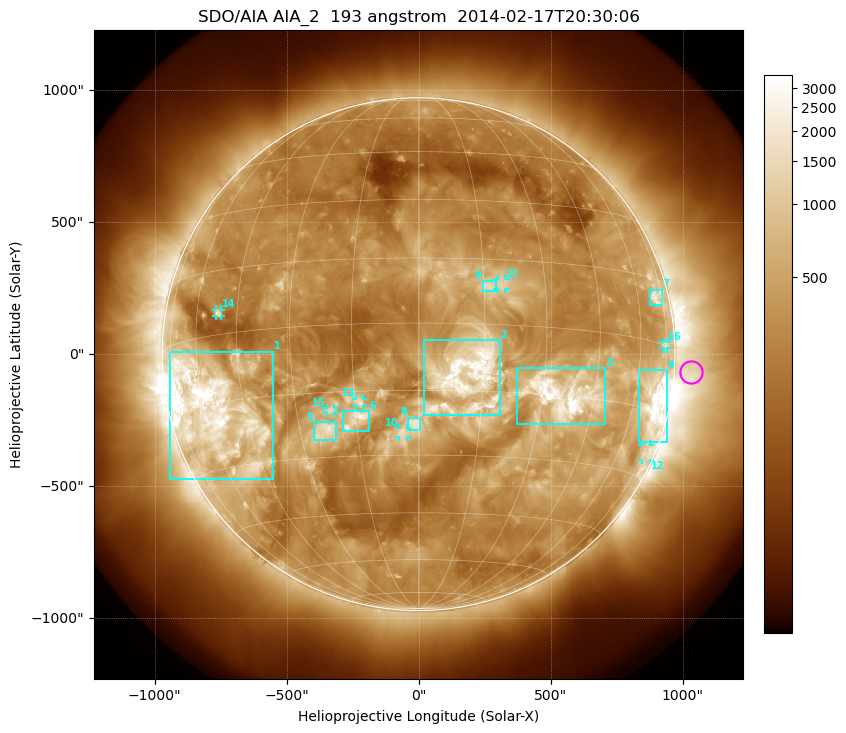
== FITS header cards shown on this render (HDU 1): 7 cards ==
TELESCOP= 'SDO/AIA'
INSTRUME= 'AIA_2'
WAVELNTH=                  193
WAVEUNIT= 'angstrom'
DATE-OBS= '2014-02-17T20:30:06.84'
CTYPE1  = 'HPLN-TAN'
CTYPE2  = 'HPLT-TAN'

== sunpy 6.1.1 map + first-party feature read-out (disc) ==
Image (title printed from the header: SDO/AIA AIA_2  193 angstrom  2014-02-17T20:30:06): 1024 x 1024 px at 2.4 arcsec/px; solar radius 971 arcsec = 405 px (full disc in frame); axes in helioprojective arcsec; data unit not stated in the header (colour bar unlabelled)
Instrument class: DISC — disc imager (sunpy class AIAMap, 193 A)
Bright regions (active regions / flare kernels): reference = the median radial profile (limb darkening/brightening removed); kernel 9 px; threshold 5 sigma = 748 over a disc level ~282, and >= 1.15x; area >= 12 px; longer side >= 10 px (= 24 arcsec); searched inside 0.97 R_sun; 16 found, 16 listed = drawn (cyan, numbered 1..; 7 of them under ~33 arcsec drawn as corner ticks so the feature stays visible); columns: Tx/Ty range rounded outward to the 5 arcsec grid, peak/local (2 s.f.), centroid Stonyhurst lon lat
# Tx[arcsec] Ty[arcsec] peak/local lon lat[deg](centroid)
1 -945..-550 -475..10 15 -57 -17
2 20..310 -230..55 7.5 +11 -12
3 370..710 -265..-50 26 +36 -15
4 835..940 -330..-60 16 +70 -13
5 -395..-315 -330..-255 5.7 -23 -24
6 -285..-190 -290..-215 4.6 -15 -21
7 875..925 185..245 6.1 +70 +10
8 -40..10 -290..-240 4.2 -1 -23
9 240..295 240..275 3.5 +16 +9
10 -75..-45 -315..-280 3.1 -4 -25
11 300..330 245..285 3.5 +19 +9
12 845..875 -400..-340 4.2 +76 -24
13 -235..-210 -195..-165 3.4 -14 -17
14 -770..-745 145..170 6 -51 +5
15 -350..-320 -220..-205 3.5 -21 -19
16 925..940 20..45 3.6 +74 +0
Off-limb structures (1.02-1.3 R_sun): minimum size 162 px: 2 found; the strongest spans PA ~225..305 deg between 1.02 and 1.3 R_sun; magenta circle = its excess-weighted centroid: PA ~265 deg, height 1.06 R_sun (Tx ~1030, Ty ~-70 arcsec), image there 3.9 x the reference